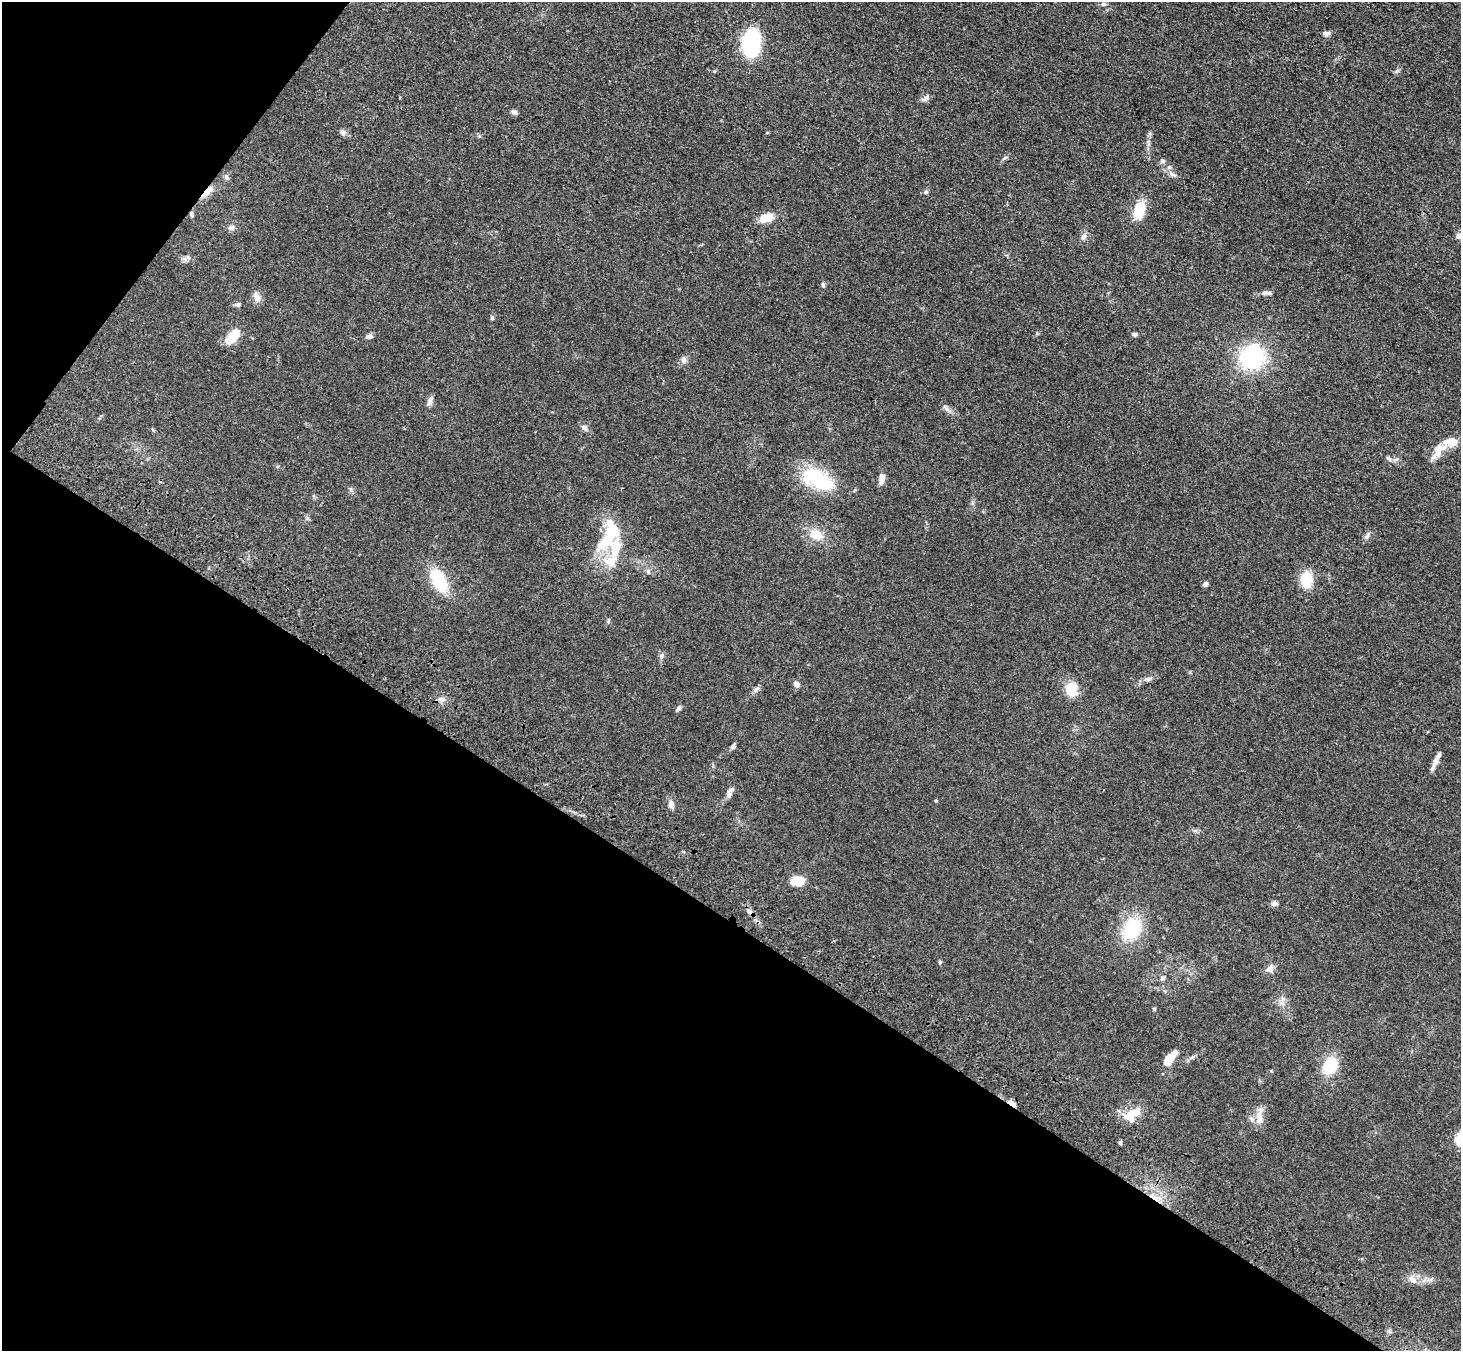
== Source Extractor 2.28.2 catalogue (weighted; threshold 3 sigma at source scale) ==
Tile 9 of 4 x 4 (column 1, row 3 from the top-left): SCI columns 79-1537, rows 1601-2949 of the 5990 x 6038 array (HDU 1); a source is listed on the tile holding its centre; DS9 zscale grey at full resolution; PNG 1463 x 1353 px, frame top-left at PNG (2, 2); no overlay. Shown black and unused: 36% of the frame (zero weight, under 3 of 4 exposures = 6% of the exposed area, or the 3 px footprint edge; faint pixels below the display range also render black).
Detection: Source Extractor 2.28.2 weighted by HDU 2 'WHT'; one run over the whole footprint, this tile lists its part. Background 0.0389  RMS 0.0045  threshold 0.0204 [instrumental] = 3 sigma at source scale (4.5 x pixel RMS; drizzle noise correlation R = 1.50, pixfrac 1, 0.05/0.05 arcsec/px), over >= 5 px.
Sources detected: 71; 1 cosmic-ray / hot-pixel residue — not listed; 4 inside a brighter listed object's ellipse — not listed separately; the other 66 listed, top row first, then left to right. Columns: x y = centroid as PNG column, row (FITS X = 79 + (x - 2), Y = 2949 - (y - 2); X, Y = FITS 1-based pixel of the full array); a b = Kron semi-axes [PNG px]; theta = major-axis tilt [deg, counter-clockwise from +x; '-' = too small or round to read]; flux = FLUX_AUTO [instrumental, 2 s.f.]
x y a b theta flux
1103 4 6 5 - 0.76
1326 33 10 5 7 1.6
751 43 19 12 85 55
926 97 8 6 -15 1.4
514 112 8 5 -11 1
343 132 9 7 -44 1.3
1163 161 7 5 1 0.94
1169 167 6 5 - 0.95
1172 174 13 4 -23 1.6
226 177 7 5 -46 0.89
207 192 14 5 47 6.5
926 192 6 5 - 0.74
1139 211 17 11 73 11
191 214 7 5 -88 0.85
766 218 17 10 18 6.5
231 228 8 7 - 1.5
1084 236 9 7 57 1.6
1459 236 8 7 - 1.7
823 285 6 5 - 0.87
1264 293 10 6 2 1.5
257 297 15 8 -73 2.6
238 305 7 5 -12 0.93
492 318 5 5 - 0.57
1134 334 6 5 - 0.85
233 336 19 9 48 8.9
369 336 11 5 12 1.2
1252 357 21 19 36 46
683 360 9 7 87 1.7
430 402 12 6 77 1.8
584 427 8 6 -30 1.5
1438 453 33 9 52 5.6
1388 458 10 4 -45 0.92
818 479 37 18 -30 30
882 479 12 6 77 2.9
816 534 17 13 -20 6.9
1367 536 9 5 45 1.2
608 537 50 19 63 24
648 571 7 5 -75 1
1306 579 14 11 87 12
439 580 27 14 -63 17
1205 584 6 5 - 1.3
661 656 7 4 72 0.84
1147 679 10 6 7 1.4
796 684 7 6 - 1.8
1071 690 18 14 88 7.4
442 699 10 6 2 1.7
679 708 8 5 57 1
733 746 7 5 60 1.1
1437 758 21 6 66 2.9
729 794 8 7 - 1.4
936 800 4 4 - 0.45
671 804 10 7 89 2.1
797 881 13 9 4 8.6
1274 903 9 6 5 1.3
1132 928 22 16 62 25
940 962 5 4 - 0.56
1270 969 10 9 - 2.2
1162 978 7 5 18 0.97
1154 1009 4 4 - 0.53
1170 1058 23 9 52 5.9
1330 1066 16 13 58 16
1012 1103 14 5 -36 2.3
1133 1113 26 10 27 7.7
1259 1118 21 9 89 4.5
1120 1142 6 4 -77 0.77
1413 1280 12 7 -39 2.5
Overlapping masked pixels (flux is a lower limit): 3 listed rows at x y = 207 192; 191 214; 1012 1103
Isophote crosses this tile's border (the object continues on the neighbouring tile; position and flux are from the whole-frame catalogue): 1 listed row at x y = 1459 236